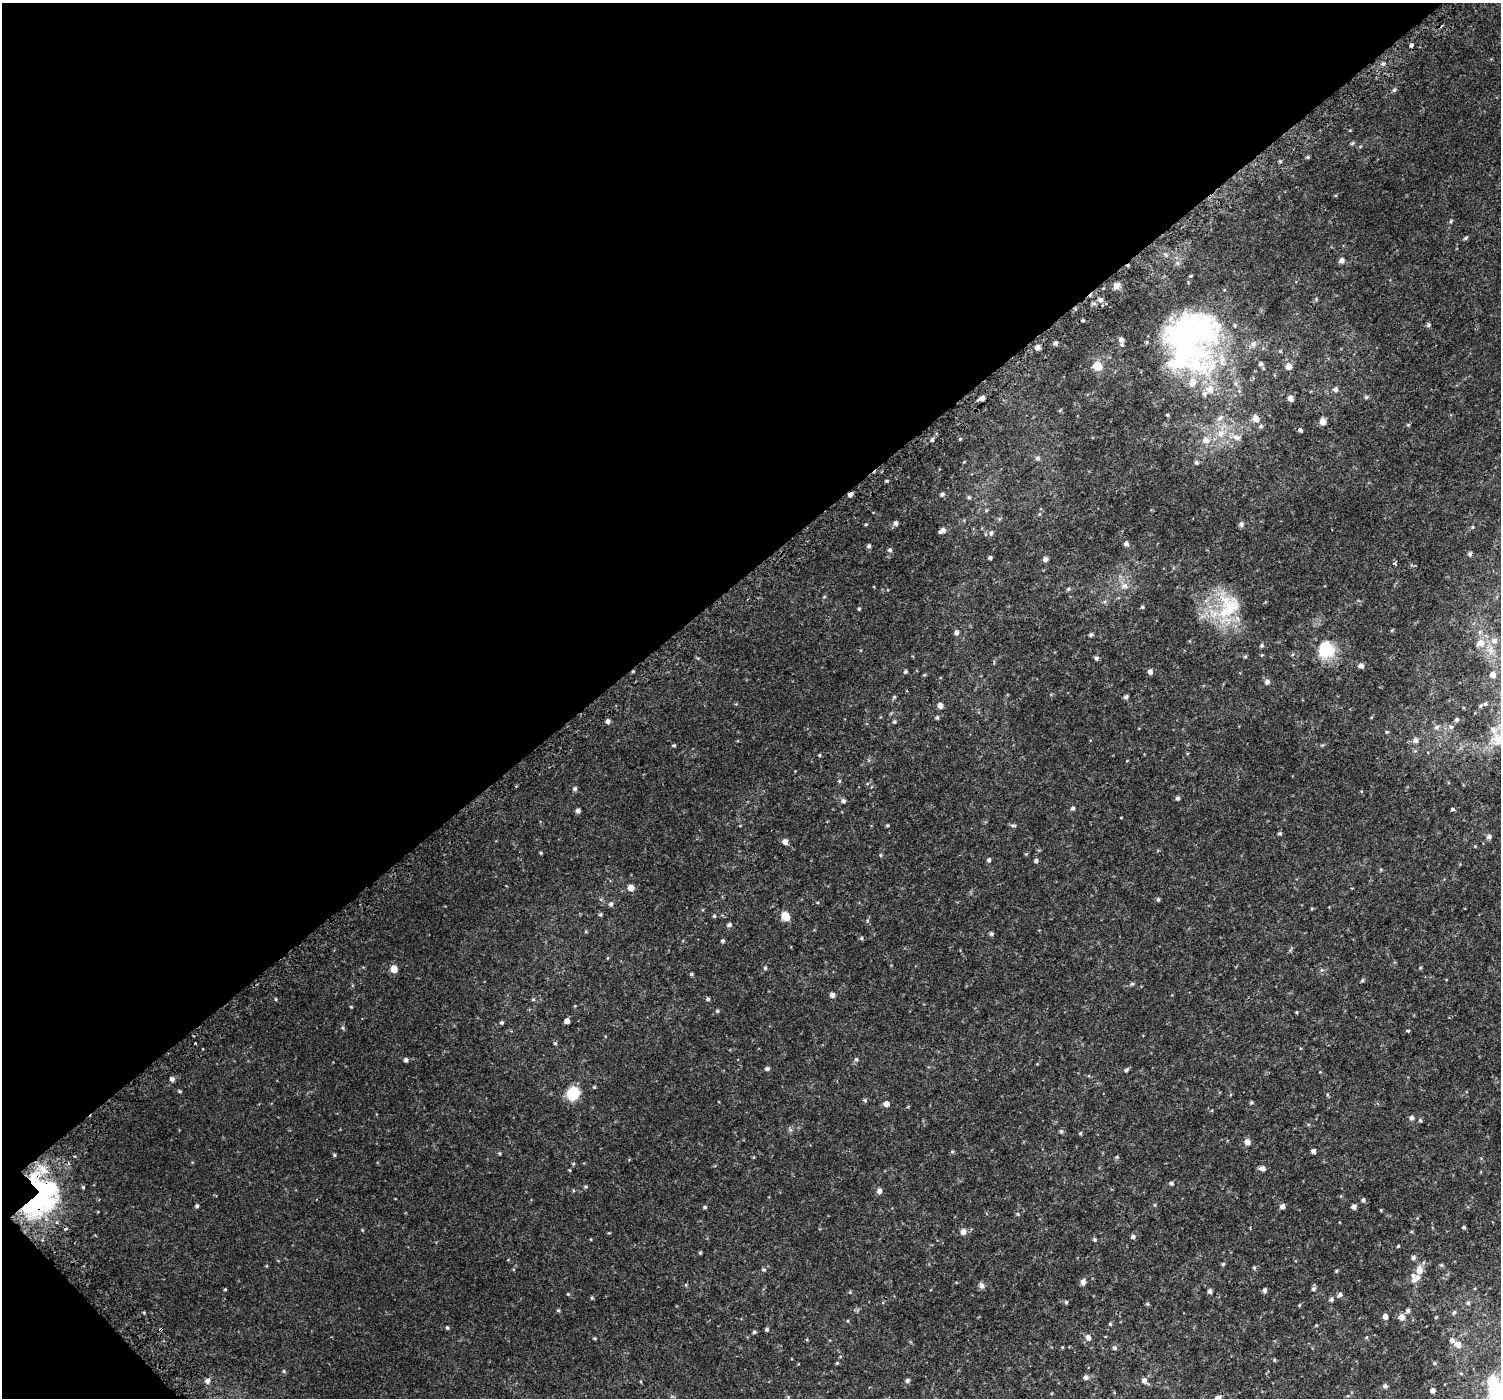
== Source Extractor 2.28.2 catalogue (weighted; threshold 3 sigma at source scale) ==
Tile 5 of 4 x 4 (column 1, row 2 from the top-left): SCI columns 62-1560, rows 3004-4399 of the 6106 x 6071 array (HDU 1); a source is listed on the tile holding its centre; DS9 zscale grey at full resolution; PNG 1503 x 1400 px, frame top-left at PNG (2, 3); no overlay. Shown black and unused: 42% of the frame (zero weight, under 2 of 3 exposures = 3% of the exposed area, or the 3 px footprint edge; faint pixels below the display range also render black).
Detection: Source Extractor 2.28.2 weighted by HDU 2 'WHT'; one run over the whole footprint, this tile lists its part. Background 0.0101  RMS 0.0049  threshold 0.0222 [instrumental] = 3 sigma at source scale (4.5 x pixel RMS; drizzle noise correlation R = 1.50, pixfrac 1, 0.0396/0.0396 arcsec/px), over >= 5 px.
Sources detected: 249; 1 inside a brighter object's white glare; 3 cosmic-ray / hot-pixel residue — not listed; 16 inside a brighter listed object's ellipse — not listed separately; the other 229 listed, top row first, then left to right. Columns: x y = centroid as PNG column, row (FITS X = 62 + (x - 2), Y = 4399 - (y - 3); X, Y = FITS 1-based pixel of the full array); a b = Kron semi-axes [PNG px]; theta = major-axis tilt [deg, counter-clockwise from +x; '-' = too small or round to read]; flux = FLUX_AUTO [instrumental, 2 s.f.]
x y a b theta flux
1411 45 4 3 - 4.5
1383 64 6 4 20 0.83
1394 90 5 5 - 0.77
1352 143 5 4 - 0.6
1308 157 5 4 - 0.59
1280 161 4 4 - 0.53
1451 221 6 3 72 0.56
1465 238 6 4 28 0.72
1342 260 6 5 - 2
1117 286 9 8 - 2
1100 300 6 5 - 1.6
1083 320 5 3 - 0.49
1428 325 5 5 - 0.88
1186 339 77 70 86 130
1055 343 5 4 - 1.2
1037 347 5 5 - 2.1
1261 364 5 4 - 1.2
1097 366 5 5 - 16
1289 366 6 6 - 3.1
1335 389 6 5 - 1.4
1366 397 6 5 - 0.73
982 398 5 4 - 1.9
1290 398 5 4 - 2.7
1167 415 4 3 - 0.55
1220 418 11 6 35 2
1256 419 7 6 - 3.3
1323 422 5 5 - 4.4
1408 425 5 4 - 0.52
1260 426 6 5 - 0.81
1300 430 6 4 -23 1
1220 434 10 8 46 3.2
1237 437 11 7 -20 2.5
960 439 5 4 - 0.51
932 440 5 4 - 1
1205 440 8 7 - 2.8
1038 458 6 5 - 0.98
1196 462 5 4 - 0.86
850 494 5 4 - 1.9
942 494 6 5 - 1.1
969 497 6 4 -23 0.73
1039 514 5 4 - 0.49
896 523 6 5 - 1.3
866 524 4 3 - 0.42
1241 524 6 5 - 1.4
1472 527 5 4 - 0.46
942 530 8 5 34 1.8
991 533 7 5 60 1
1126 544 5 5 - 1.7
869 546 5 5 - 0.95
890 550 5 5 - 1
1470 554 5 5 - 1
990 557 4 3 - 1
1045 559 5 4 - 1.9
1395 564 5 4 - 0.82
1125 586 8 7 - 2.2
1068 589 5 5 - 0.74
824 597 5 3 - 0.41
1105 602 6 5 - 0.86
1142 607 4 4 - 0.64
859 609 4 3 - 0.54
1229 609 45 30 -89 27
956 632 6 5 - 1.5
1091 635 6 5 - 0.69
1494 640 9 7 -3 2.6
1480 643 11 9 21 4
1262 645 5 5 - 0.69
1326 649 21 20 - 15
1491 650 11 7 -80 3.3
1245 657 6 4 1 0.54
1096 658 5 4 - 1.1
1361 666 5 5 - 1.8
1150 671 5 5 - 1.6
905 672 4 4 - 0.77
924 675 4 4 - 0.5
1493 675 7 7 - 2.7
1267 682 6 6 - 1.6
894 697 6 4 44 0.59
1126 697 5 4 - 1.1
1485 704 6 5 - 0.88
940 706 5 4 - 2.3
937 717 5 4 - 0.73
1456 720 5 5 - 1
608 721 5 4 - 1.5
894 722 5 4 - 0.7
1437 727 7 6 - 1.3
1451 727 6 5 - 1.1
1387 732 5 4 - 0.5
1498 739 25 22 17 12
1415 740 7 6 - 1.6
674 745 5 4 - 0.55
819 755 4 4 - 0.46
839 781 5 4 - 0.54
575 789 5 5 - 1.1
1178 798 5 4 - 1
843 801 5 5 - 1.1
1073 808 5 5 - 0.9
1453 809 4 3 - 1.2
578 810 5 4 - 1.5
887 825 4 3 - 0.55
1013 825 8 4 2 0.91
1280 833 4 4 - 0.69
1489 837 6 5 - 1.3
785 842 5 5 - 2.2
541 853 4 4 - 0.52
881 855 4 4 - 0.51
989 860 5 5 - 1
1036 860 5 4 - 1.1
631 888 5 5 - 4.2
1158 899 5 4 - 0.69
611 904 6 5 - 1
600 914 4 4 - 0.7
785 914 10 7 23 3.2
714 916 4 4 - 0.58
729 925 5 5 - 1.2
991 934 5 4 - 0.92
861 938 5 4 - 0.6
723 941 5 4 - 0.76
608 958 5 3 - 0.39
765 968 5 5 - 0.58
394 969 5 5 - 6.5
1322 970 5 3 - 0.57
691 974 5 4 - 0.58
1362 981 5 4 - 0.62
1132 984 6 5 - 0.72
832 995 5 4 - 1.9
276 999 5 3 - 0.44
533 999 5 3 - 0.48
351 1007 4 3 - 0.38
717 1011 5 4 - 0.57
1297 1012 5 3 - 0.42
567 1021 4 4 - 2.3
502 1022 4 4 - 0.78
343 1028 5 5 - 0.7
1407 1031 4 3 - 2.4
555 1043 4 4 - 0.62
856 1059 5 5 - 0.66
406 1060 5 4 - 1.2
767 1068 5 4 - 1.1
1126 1070 6 4 49 0.77
172 1079 5 5 - 1.5
594 1087 4 3 - 0.48
180 1091 5 4 - 0.6
573 1093 15 14 - 9.8
865 1100 5 4 - 0.65
1251 1103 5 4 - 0.53
886 1104 5 5 - 2.6
1412 1118 5 5 - 1.5
1420 1120 5 5 - 0.63
1061 1132 6 5 - 0.69
1080 1133 5 4 - 0.53
1247 1142 6 5 - 2.5
952 1151 5 3 - 0.54
1313 1151 4 4 - 1.4
499 1153 4 4 - 0.5
334 1155 4 4 - 0.55
1117 1157 5 4 - 0.51
573 1164 5 4 - 0.54
1263 1168 6 5 - 2
1171 1183 5 4 - 0.93
83 1187 4 4 - 0.53
585 1187 5 5 - 0.64
879 1191 6 6 - 1.6
40 1199 50 33 55 71
1363 1200 5 5 - 0.92
1155 1205 5 3 - 0.45
197 1206 4 4 - 0.97
1282 1206 5 5 - 1.8
1354 1206 5 5 - 1.9
705 1207 5 4 - 0.67
1018 1214 5 4 - 0.6
1464 1227 4 3 - 0.7
963 1232 7 6 - 2.3
1133 1236 5 5 - 1.3
1095 1240 5 4 - 0.73
1398 1246 5 3 - 0.45
700 1252 5 3 - 0.62
1413 1257 6 5 - 1.1
1223 1264 5 4 - 0.59
1441 1265 5 4 - 0.68
1254 1268 5 4 - 0.64
764 1270 5 5 - 0.83
1419 1270 11 8 77 3.6
1336 1271 4 4 - 0.49
1414 1280 7 6 - 1.4
1083 1282 6 5 - 1.9
981 1286 9 6 -77 1.4
225 1289 3 3 - 0.42
1313 1289 6 5 - 1.1
1265 1290 5 4 - 1.1
1210 1291 4 4 - 1.4
568 1294 4 3 - 0.44
1340 1295 6 5 - 1.2
592 1298 5 4 - 0.52
1331 1299 6 5 - 0.95
1066 1302 5 5 - 0.63
1468 1303 6 5 - 0.8
1148 1304 5 3 - 0.54
1299 1305 4 4 - 0.43
1408 1310 5 5 - 1.1
1454 1312 6 5 - 0.75
1385 1316 5 4 - 2.2
1401 1317 6 6 - 3
1436 1317 5 3 - 0.35
1110 1324 4 4 - 0.59
1316 1325 4 3 - 0.36
447 1328 4 4 - 0.71
161 1329 4 3 - 1.7
767 1329 4 4 - 0.84
754 1332 5 5 - 0.68
1088 1337 7 6 - 2
1366 1337 5 4 - 0.48
594 1338 4 3 - 0.48
1452 1340 7 6 - 1.5
1458 1344 7 6 - 2.9
1062 1347 5 3 - 0.35
1114 1348 5 5 - 1
1274 1360 4 4 - 0.54
837 1363 4 4 - 0.49
1434 1363 4 4 - 0.53
284 1371 6 4 90 0.51
1461 1373 5 4 - 0.55
1086 1377 6 5 - 1.5
907 1380 5 5 - 1.1
1144 1380 6 6 - 1.8
207 1381 6 6 - 1.6
1385 1386 5 5 - 0.98
1494 1389 37 17 -78 24
1432 1391 4 4 - 1.5
788 1397 4 4 - 0.49
Overlapping masked pixels (flux is a lower limit): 4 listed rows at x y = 1186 339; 850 494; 40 1199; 161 1329
Isophote crosses this tile's border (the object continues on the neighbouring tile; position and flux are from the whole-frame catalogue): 2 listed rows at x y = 1498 739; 1494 1389